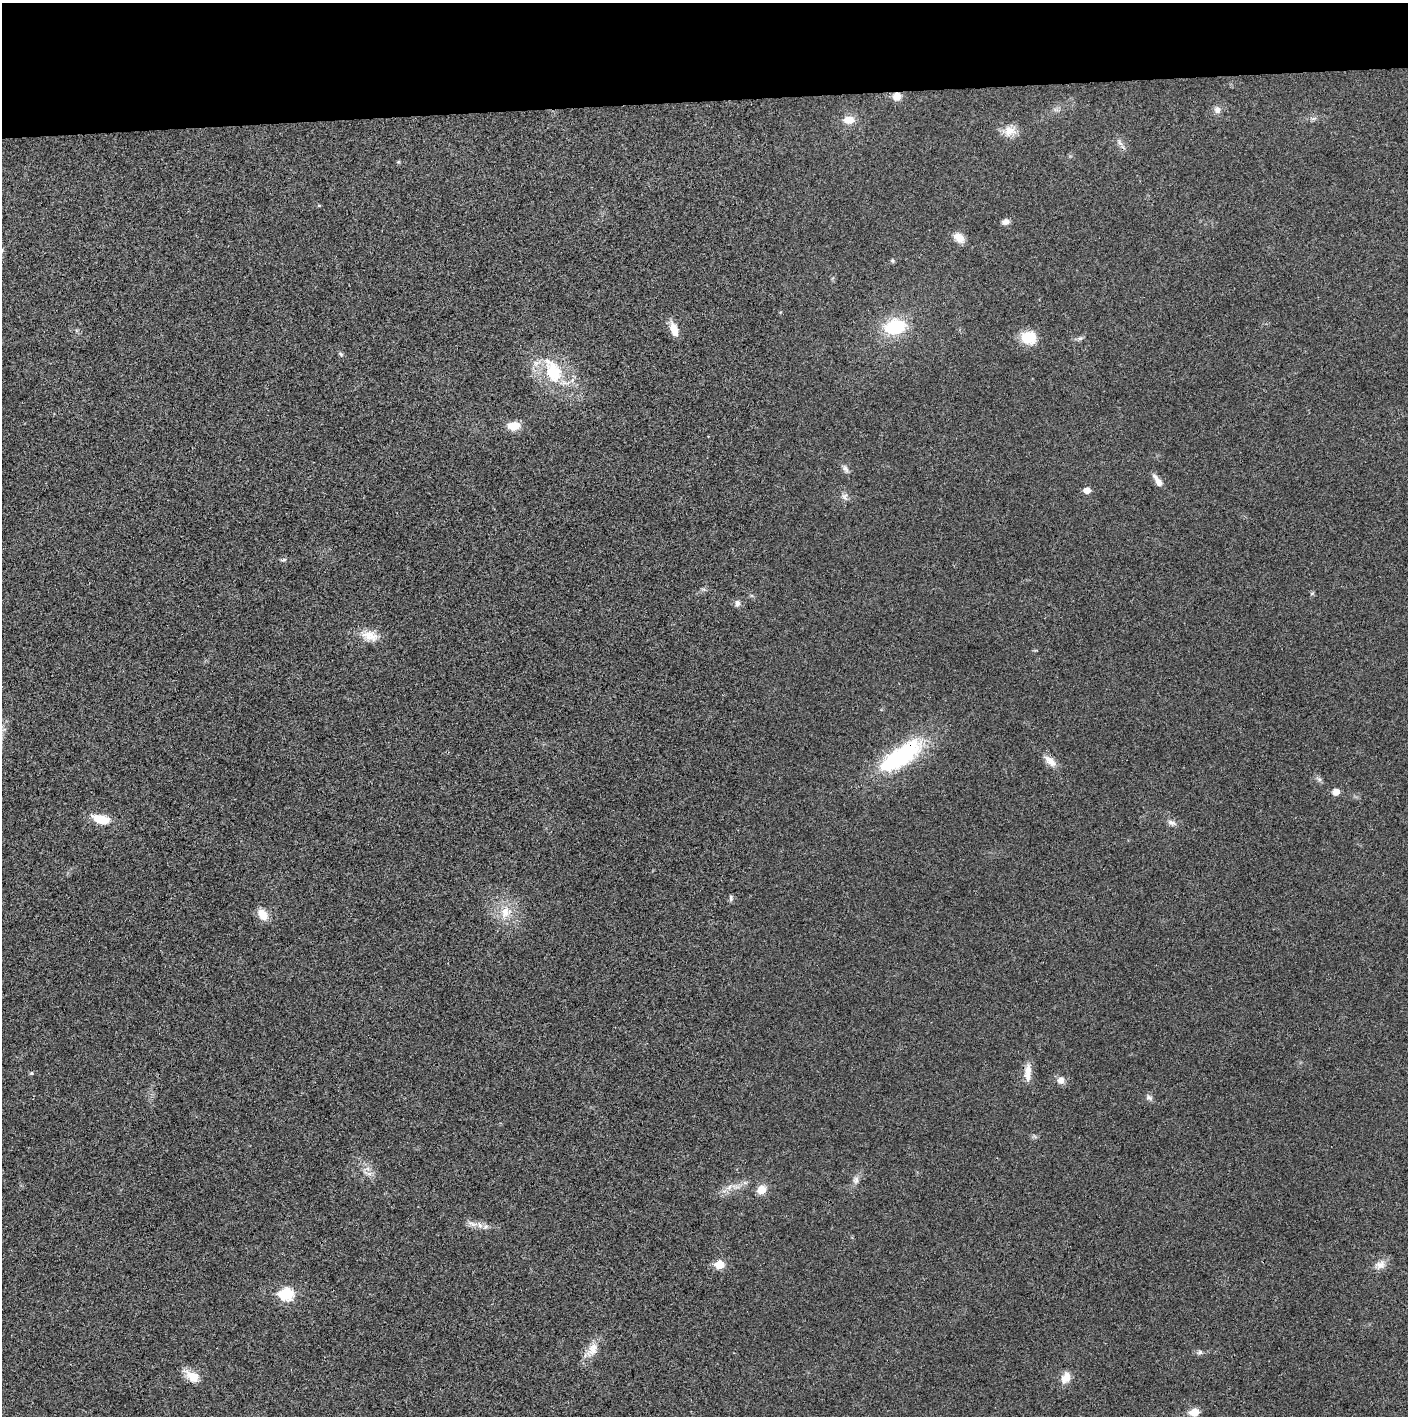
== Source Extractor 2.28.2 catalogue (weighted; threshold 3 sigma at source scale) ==
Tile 2 of 3 x 3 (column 2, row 1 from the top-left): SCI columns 1407-2812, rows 2830-4243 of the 4221 x 4244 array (HDU 1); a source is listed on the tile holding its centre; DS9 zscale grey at full resolution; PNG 1410 x 1418 px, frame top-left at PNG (2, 3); no overlay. Shown black and unused: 7% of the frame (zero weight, under 3 of 4 exposures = <1% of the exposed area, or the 3 px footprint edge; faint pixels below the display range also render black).
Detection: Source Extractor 2.28.2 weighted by HDU 2 'WHT'; one run over the whole footprint, this tile lists its part. Background 0.0254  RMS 0.006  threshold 0.0272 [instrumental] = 3 sigma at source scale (4.5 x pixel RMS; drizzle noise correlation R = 1.50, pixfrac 1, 0.05/0.05 arcsec/px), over >= 5 px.
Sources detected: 50; all 50 listed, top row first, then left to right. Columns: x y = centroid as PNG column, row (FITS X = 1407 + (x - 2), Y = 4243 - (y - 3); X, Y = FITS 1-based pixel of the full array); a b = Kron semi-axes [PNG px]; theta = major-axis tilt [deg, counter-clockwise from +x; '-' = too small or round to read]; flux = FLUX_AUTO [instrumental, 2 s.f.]
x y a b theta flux
897 96 10 9 - 4.9
1217 110 9 9 - 3
849 120 12 9 4 7
1010 131 17 14 16 7.3
1120 143 11 5 -52 2
398 162 5 3 - 0.59
319 205 5 3 - 0.58
1006 222 8 7 - 2.8
959 238 16 10 -40 5.3
892 261 6 5 - 0.85
895 327 22 15 11 30
674 329 17 8 -71 6.8
1029 338 17 14 -18 14
1080 338 6 6 - 1.3
341 354 7 4 -37 0.97
553 371 33 20 -68 30
514 426 12 9 4 8.4
845 468 11 6 -58 2.1
1158 481 17 6 -57 4.4
1087 490 5 5 - 5.7
844 496 9 8 - 2.3
283 560 9 3 9 1
1312 593 6 3 20 0.68
737 603 8 7 - 2.4
370 636 22 13 -15 8.9
901 756 54 20 35 67
1050 761 18 9 -44 5.3
1336 792 7 6 - 4.9
101 819 22 10 -14 11
1171 823 11 6 -22 2.3
731 898 9 4 -86 1.1
505 912 19 14 63 11
263 914 13 10 -58 7.7
1028 1072 23 8 87 6.5
31 1073 5 5 - 0.74
1061 1080 9 8 - 3.7
1149 1098 10 6 -26 1.6
369 1173 7 4 -19 1.8
856 1180 10 6 83 2.4
729 1187 8 5 46 2.1
761 1189 10 9 - 6.3
473 1224 17 6 -12 4.1
719 1264 6 6 - 15
1380 1265 15 11 23 4.6
286 1294 7 6 - 52
592 1349 24 13 55 8.2
1200 1352 7 6 - 1.4
192 1376 19 11 -35 7.9
1066 1377 14 10 60 6
1194 1412 6 5 - 14
Overlapping masked pixels (flux is a lower limit): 2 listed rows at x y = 897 96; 901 756